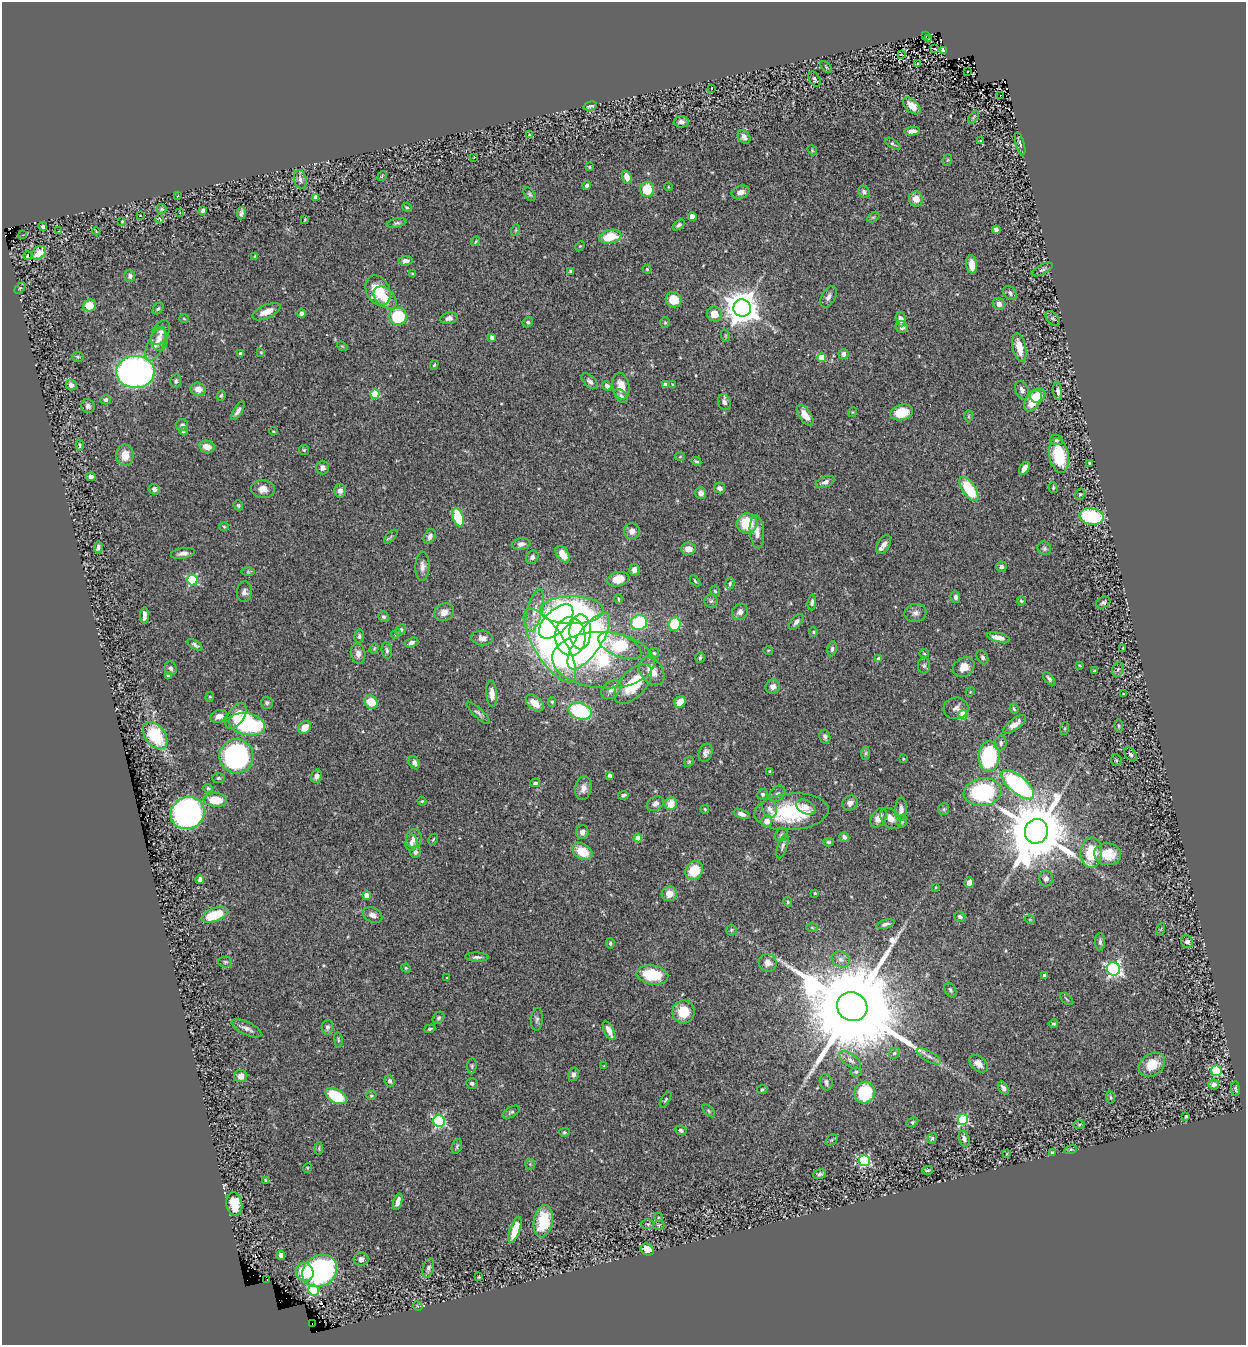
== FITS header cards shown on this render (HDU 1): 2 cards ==
NAXIS1  =                 1244
NAXIS2  =                 1343

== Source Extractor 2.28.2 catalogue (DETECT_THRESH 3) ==
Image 1244 x 1343 px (HDU 1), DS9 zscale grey, 1 PNG px = 1 image px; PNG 1248 x 1347 px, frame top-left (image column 1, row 1343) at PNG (2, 2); each listed source drawn as its Kron ellipse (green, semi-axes under 4 px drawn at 4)
Background 0.646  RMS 0.039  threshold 0.118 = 3 sigma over >= 5 px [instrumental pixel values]
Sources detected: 413; all 413 listed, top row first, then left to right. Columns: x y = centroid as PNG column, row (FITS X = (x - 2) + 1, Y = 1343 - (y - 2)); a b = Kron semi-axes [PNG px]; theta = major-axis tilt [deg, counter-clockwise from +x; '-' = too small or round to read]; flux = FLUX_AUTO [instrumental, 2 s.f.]
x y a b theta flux
926 35 3 2 - 2.2
929 38 4 2 - 1.4
935 48 3 3 - 3.4
943 51 4 3 - 6.1
901 55 3 2 - 2.3
918 64 4 2 - 5.7
826 67 7 3 -46 3.3
968 72 3 2 - 6.2
814 79 8 5 -59 5.5
712 88 3 2 - 1.7
1001 95 2 2 - 1.7
590 106 7 3 15 6.2
912 106 10 6 -43 33
973 117 7 3 51 3.2
681 122 7 5 2 12
912 131 8 4 4 12
529 135 3 2 - 2.5
744 137 7 5 -52 10
981 141 4 2 - 2
893 144 9 4 -33 4.7
1020 144 12 3 -74 6.5
812 150 5 4 - 2.9
474 157 3 2 - 1.7
947 160 6 3 70 3.1
589 167 4 3 - 2.8
382 176 5 3 - 2.7
627 177 7 4 -69 29
300 180 9 6 -73 9.6
587 185 4 4 - 6
668 187 4 3 - 1.9
647 189 7 7 - 69
740 192 9 6 22 15
864 192 6 5 - 8
530 194 8 4 -53 4.8
178 196 3 2 - 2.1
316 197 4 4 - 17
916 199 7 7 - 24
407 207 5 3 - 3.2
162 209 5 5 - 4.8
203 211 4 3 - 5.6
180 213 2 2 - 1.5
241 213 6 3 82 7.7
140 215 3 2 - 1.5
692 217 4 4 - 36
873 217 6 4 29 3.6
160 219 4 3 - 1.9
305 219 3 2 - 2.2
122 222 4 3 - 2.2
397 223 10 4 13 6
679 225 7 4 36 5.9
43 227 4 4 - 5.3
516 230 6 3 71 3.2
996 230 4 4 - 10
59 231 3 2 - 3.1
96 231 4 2 - 2.5
22 235 2 2 - 12
610 237 11 6 14 76
475 241 5 3 - 3.6
580 246 5 3 - 2.2
39 253 8 6 44 27
28 256 4 3 - 12
255 257 3 3 - 4.2
405 261 7 5 6 13
972 265 9 5 -84 26
647 269 4 4 - 3.1
1042 269 11 5 27 6.9
571 271 4 3 - 5.2
412 274 4 3 - 2.7
130 276 6 5 - 6.5
20 288 6 4 45 4.1
378 290 16 11 -64 97
1010 293 8 6 -50 7.5
828 297 11 6 61 13
385 298 13 9 -43 38
674 300 8 7 - 58
999 304 6 5 - 17
89 305 6 6 - 48
742 308 9 8 - 5700
158 309 6 4 48 4.6
266 312 15 6 24 31
301 313 4 4 - 9.2
714 314 8 7 - 33
398 316 9 8 - 140
449 318 9 6 11 12
1053 318 9 5 -50 4.9
184 319 5 3 - 2.2
901 319 7 5 -74 15
528 322 5 5 - 5.5
665 323 5 5 - 3.7
902 327 6 5 - 13
161 333 14 8 62 17
726 336 6 4 -72 3.2
492 337 4 4 - 11
159 339 11 8 -86 17
156 344 18 8 66 25
342 346 5 4 - 2.7
1019 348 15 6 -77 47
261 352 4 4 - 2.4
240 353 4 3 - 4.7
843 354 5 5 - 12
78 357 6 5 - 3.6
822 358 4 4 - 70
434 365 5 3 - 3.3
135 372 19 16 -1 1200
176 381 6 5 - 6.5
590 381 10 5 -42 9.2
665 384 4 3 - 6.6
71 385 6 5 - 12
673 385 3 2 - 3
607 386 5 4 - 8.5
621 386 13 8 -79 30
198 389 8 6 -14 21
1022 390 9 6 -69 12
1058 391 9 4 -82 10
375 394 4 4 - 130
221 395 5 4 - 3.3
1038 395 8 7 - 20
621 396 8 5 -44 6.5
105 400 5 4 - 5.4
1033 401 12 7 57 75
724 402 8 6 -68 11
88 406 7 6 - 9.7
238 411 11 4 57 10
853 412 5 3 - 2
902 412 11 8 14 71
805 415 12 6 -55 28
969 416 6 4 90 3.4
182 425 6 6 - 9.7
183 431 4 4 - 6
273 431 4 3 - 3.3
1056 440 6 5 - 5
80 445 5 3 - 3.4
207 447 8 6 -12 27
304 450 5 5 - 3.4
125 455 11 8 -88 38
1059 455 17 9 -80 120
680 457 5 3 - 2.6
696 461 5 3 - 4
1090 463 4 3 - 2.9
322 468 7 6 - 8.9
1024 468 7 4 58 14
91 477 4 4 - 13
825 482 10 5 21 11
720 488 6 5 - 8.6
1053 488 5 4 - 3.3
154 489 6 5 - 8.3
263 489 12 9 -4 22
969 489 14 6 -55 130
340 491 7 6 - 11
701 493 6 5 - 13
1080 494 6 5 - 3.7
238 505 5 4 - 4.2
1091 516 12 8 -9 200
458 517 9 5 -73 110
747 523 10 10 - 93
224 527 5 3 - 2.7
632 531 8 8 - 15
757 532 16 7 -85 23
391 537 8 3 46 4.5
430 537 8 5 64 11
521 544 9 6 9 12
884 544 10 6 57 14
98 547 6 4 87 9.1
1044 548 7 6 - 5.8
688 549 7 6 - 26
183 553 12 5 9 13
563 554 9 5 -55 30
532 557 7 6 - 9.5
422 566 14 7 89 15
1001 567 5 5 - 6.8
634 570 6 5 - 14
248 572 7 4 0 3.6
618 579 11 7 13 44
192 580 5 5 - 220
695 581 6 3 -46 3.4
730 583 6 4 75 4
715 591 5 4 - 4.2
244 592 10 7 85 11
955 597 6 5 - 7.2
618 599 5 3 - 2.7
711 601 6 6 - 5.6
1021 601 4 3 - 3.4
812 602 8 4 84 6.1
1103 603 7 5 30 6.8
572 610 32 14 0 830
535 611 22 7 75 31
444 612 10 8 25 23
740 612 8 7 - 12
915 613 11 9 13 14
144 615 8 4 -90 13
383 617 5 5 - 5.8
556 622 21 11 44 570
639 622 8 7 - 170
796 622 9 5 48 9.5
674 624 7 6 - 110
401 630 6 4 61 6.7
580 632 17 10 89 980
813 632 4 4 - 2.8
396 634 5 4 - 3.5
359 636 7 4 80 5
570 637 19 15 -87 1500
998 637 12 4 -13 21
482 638 11 7 -6 15
589 641 33 12 56 510
411 642 7 5 17 9.6
195 645 8 4 -32 6.7
550 646 42 15 -58 1000
620 646 23 11 -23 200
374 648 5 4 - 3.2
1123 648 3 2 - 2
832 649 7 4 82 6
387 650 8 5 -83 7.6
768 650 5 3 - 2.4
358 653 10 7 -79 14
654 653 5 5 - 4.2
924 654 5 3 - 2.5
982 657 7 5 -59 6.1
700 658 5 4 - 5.1
879 659 4 4 - 16
603 660 51 28 -3 290
1080 665 3 2 - 2.4
924 666 8 6 90 6.6
964 667 11 9 36 31
171 668 7 6 - 7.5
1118 669 7 5 73 6.2
652 671 15 11 -53 43
1095 671 4 3 - 2.8
168 676 4 3 - 7.4
1049 679 8 4 -50 7.1
633 684 24 13 47 120
773 687 7 7 - 15
611 690 11 8 42 14
970 692 5 3 - 2.5
492 694 13 5 -86 21
1123 694 2 2 - 1.5
210 697 5 4 - 3.5
371 702 7 6 - 51
552 702 5 4 - 3.1
680 702 6 5 - 40
267 703 6 6 - 6.7
535 703 10 6 -39 32
956 708 12 11 - 17
1014 709 5 4 - 4.2
580 711 12 8 -17 230
478 713 15 4 -43 8
963 715 5 4 - 120
219 716 9 6 21 18
236 716 15 8 55 35
247 724 18 11 -12 380
1014 724 13 5 36 22
1119 726 6 4 -83 3.4
305 727 7 5 48 32
1064 729 6 3 71 2.6
155 735 15 10 -52 150
825 736 7 5 -75 7.3
1001 743 7 6 - 7.9
706 753 9 6 69 11
865 753 7 4 88 5
1130 754 8 5 -49 6.6
236 756 17 17 - 560
989 756 15 10 86 320
903 759 4 3 - 2.2
1116 760 6 5 - 3.7
689 762 6 4 69 3.5
414 763 7 5 -60 10
770 771 3 3 - 2.5
610 775 4 4 - 6.4
316 776 7 5 71 12
218 778 6 5 - 4.5
535 783 5 3 - 4
1018 785 20 8 -40 470
208 788 5 4 - 6.5
583 788 12 8 79 18
983 792 19 14 7 340
763 794 5 5 - 5.9
777 794 9 6 47 9.3
623 795 5 3 - 7.7
215 800 12 7 -4 64
422 801 4 4 - 2.7
850 803 8 7 - 13
655 804 9 6 30 11
671 804 6 6 - 41
806 807 10 6 -29 18
705 809 4 3 - 2.8
769 809 9 7 -73 13
901 809 12 6 87 15
944 809 6 5 - 4.3
791 812 37 18 4 200
187 813 17 15 24 770
742 814 8 4 -20 12
879 818 10 7 56 26
891 818 12 8 -47 23
767 821 6 5 - 28
902 821 7 4 76 5.2
1036 831 12 11 - 28000
582 832 7 6 - 12
781 835 7 5 57 5.7
844 837 5 4 - 8.9
638 838 4 4 - 49
414 839 9 8 - 16
433 839 6 4 62 3.2
829 842 5 4 - 5
411 843 8 6 88 9.6
782 846 12 5 71 8.6
415 852 5 5 - 7.5
582 852 11 7 -30 57
1091 853 15 11 86 95
1108 854 13 11 -9 60
694 870 10 8 56 70
1046 878 8 7 - 11
200 879 5 4 - 9.3
969 883 5 4 - 15
936 887 3 2 - 2.7
815 893 3 3 - 2.8
669 894 7 7 - 27
366 895 4 4 - 27
788 902 5 3 - 3.8
215 915 14 6 20 94
373 915 10 7 -27 14
960 917 5 5 - 5.7
1030 920 5 3 - 1.9
885 924 9 4 17 7.8
812 928 6 4 -2 2.7
1161 929 6 4 71 2.9
731 930 5 5 - 3.7
1187 941 6 6 - 13
1100 942 9 5 -90 6.5
610 943 5 4 - 4.6
477 957 12 4 -2 8.6
841 959 9 7 -28 13
225 962 7 5 -1 4.8
768 963 9 8 - 20
406 968 4 4 - 3
1113 969 7 6 - 680
652 975 16 9 -9 100
1045 975 4 3 - 17
447 978 3 3 - 2.8
950 990 8 5 -63 6.1
1066 999 8 2 -40 2.8
852 1007 15 14 - 98000
684 1012 11 11 - 57
438 1018 7 5 50 4.8
537 1019 11 5 86 7.5
1053 1024 5 4 - 4.5
327 1027 7 5 79 6.8
246 1028 16 6 -25 14
430 1029 6 3 19 4.4
609 1031 10 5 -63 20
338 1040 8 3 -82 3.9
894 1053 6 5 - 5
929 1056 13 5 -30 12
850 1060 12 6 -37 13
978 1064 11 7 -41 23
1152 1065 14 10 35 55
472 1066 7 5 83 4
604 1066 3 3 - 2.2
1216 1071 5 5 - 180
856 1072 5 4 - 4.2
574 1074 7 5 80 8.6
241 1076 6 6 - 17
390 1081 6 5 - 7.4
826 1082 8 6 -79 8.4
472 1083 6 5 - 7.6
1214 1084 5 5 - 9.2
1003 1088 7 4 -56 8.3
762 1089 5 4 - 4.3
1235 1089 7 3 -85 4.1
865 1093 11 10 - 140
371 1095 5 4 - 3.8
336 1096 12 6 -30 140
1111 1097 6 3 -81 3
666 1100 9 4 60 3.9
709 1111 8 4 -45 4.3
511 1112 9 5 28 6
1186 1116 3 3 - 3.1
963 1119 5 5 - 230
439 1121 6 5 - 380
912 1122 6 4 27 4.1
1079 1124 6 4 1 2.4
681 1130 6 4 -25 6.2
564 1132 5 4 - 3.6
932 1138 5 4 - 4.1
964 1139 8 5 -73 11
831 1140 7 4 34 4
457 1146 8 5 72 4.5
319 1148 6 3 89 3.2
1071 1149 6 4 18 3.8
1052 1153 4 3 - 4.1
1007 1154 3 2 - 2
865 1161 5 5 - 320
530 1164 5 5 - 3.9
307 1168 5 3 - 2.2
928 1170 5 2 - 3.6
820 1174 7 4 16 6.9
265 1180 4 3 - 2.6
398 1202 8 4 74 17
234 1204 12 8 -83 58
658 1217 5 3 - 2.5
543 1221 16 9 80 96
648 1224 6 5 - 4.2
659 1225 6 5 - 3.1
515 1230 14 5 70 62
647 1249 7 5 -30 30
281 1255 4 4 - 12
361 1259 7 6 - 11
428 1268 10 5 74 8
320 1271 18 15 34 500
305 1272 9 8 - 100
479 1277 3 2 - 2.1
267 1280 2 2 - 25
313 1290 5 5 - 190
418 1306 5 4 - 3
312 1324 3 2 - 11000